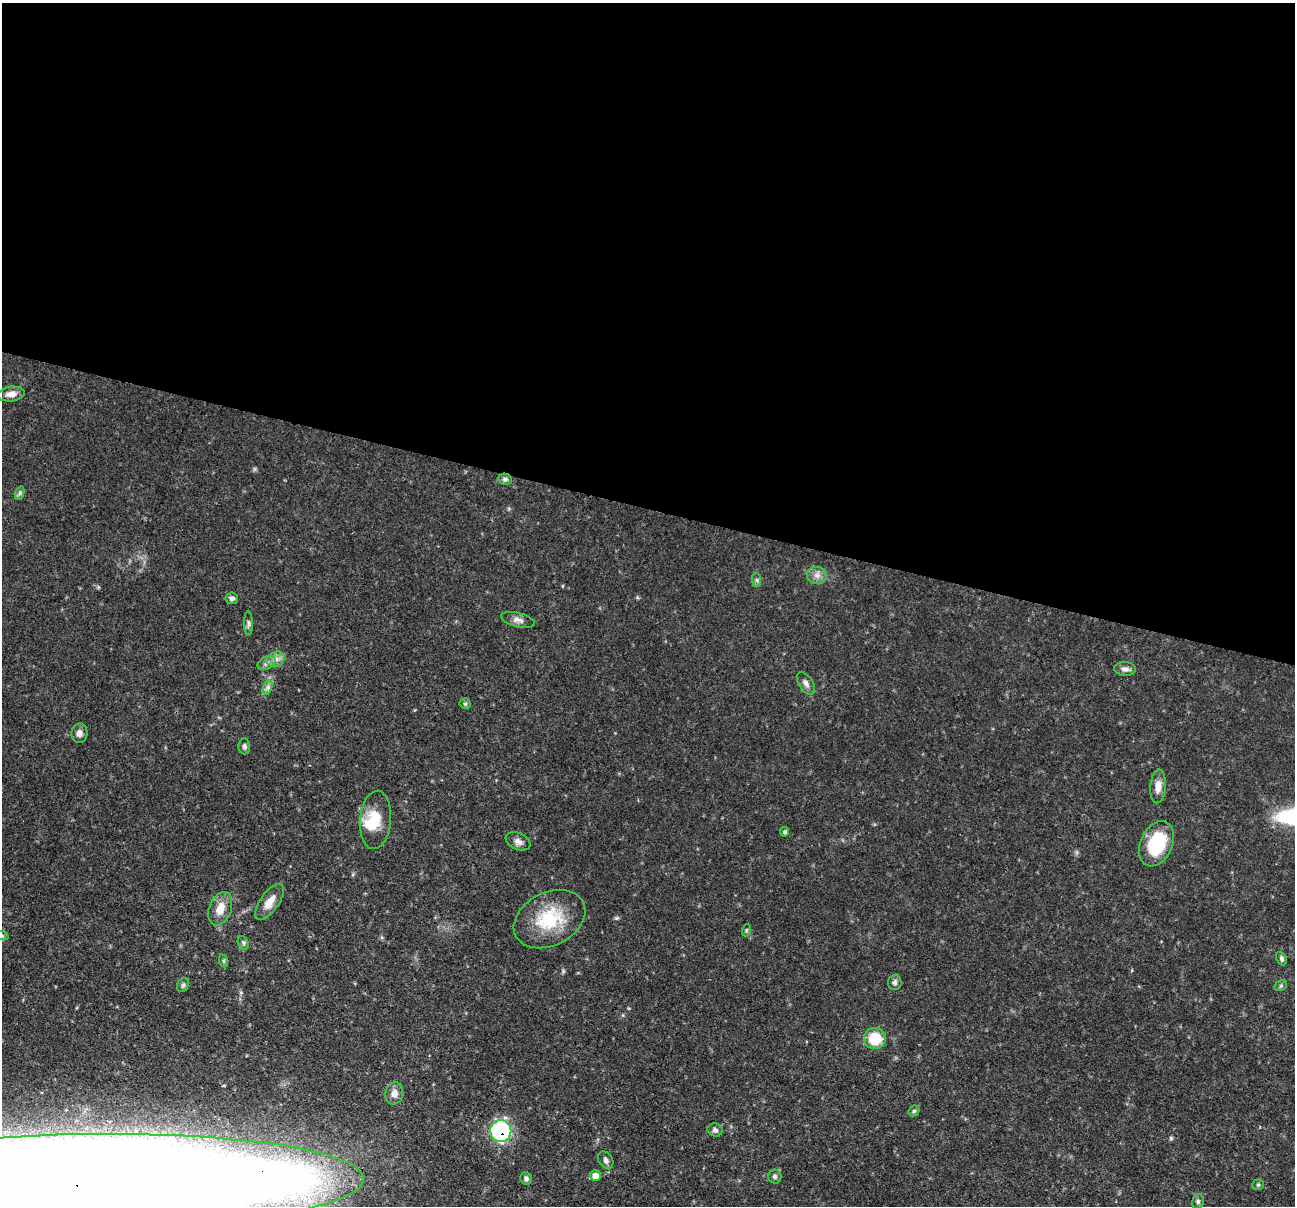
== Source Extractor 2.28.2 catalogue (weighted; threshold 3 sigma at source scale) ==
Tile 3 of 4 x 4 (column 3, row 1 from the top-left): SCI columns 2588-3880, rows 3862-5065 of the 5176 x 5193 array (HDU 1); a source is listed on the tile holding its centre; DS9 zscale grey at full resolution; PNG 1297 x 1208 px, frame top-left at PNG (2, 3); each listed source drawn as its Kron ellipse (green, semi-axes under 4 px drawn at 4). Shown black and unused: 42% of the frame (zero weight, under 3 of 4 exposures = <1% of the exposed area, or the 3 px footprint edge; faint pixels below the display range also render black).
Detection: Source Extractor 2.28.2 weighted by HDU 2 'WHT'; one run over the whole footprint, this tile lists its part. Background 0.0635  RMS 0.0044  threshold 0.0198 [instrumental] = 3 sigma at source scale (4.5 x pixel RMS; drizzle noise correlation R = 1.50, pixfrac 1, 0.05/0.05 arcsec/px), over >= 5 px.
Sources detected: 45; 1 inside a brighter object's white glare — neither listed nor drawn; the other 44 listed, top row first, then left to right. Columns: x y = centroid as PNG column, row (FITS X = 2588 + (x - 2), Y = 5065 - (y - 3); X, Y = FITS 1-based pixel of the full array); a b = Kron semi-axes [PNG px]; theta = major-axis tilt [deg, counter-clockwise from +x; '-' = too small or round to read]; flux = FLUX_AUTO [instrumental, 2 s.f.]
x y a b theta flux
11 394 13 7 6 3.5
505 479 7 5 -10 1.2
20 493 7 4 71 0.91
817 575 10 8 -4 2.5
757 580 7 4 -89 0.8
232 598 6 6 - 1.4
518 620 17 7 -14 2.4
248 623 12 4 -90 1.2
276 659 9 7 27 2.2
266 663 9 6 27 1.6
1125 669 10 7 -5 1.9
806 683 13 7 -58 2.1
268 687 7 4 72 1.3
465 704 5 5 - 0.7
79 733 10 8 85 2.2
244 746 8 6 -86 1.1
1158 786 17 8 85 3.9
375 820 29 15 85 11
784 832 5 4 - 0.7
518 841 13 8 -23 2.2
1157 844 24 16 65 22
270 902 21 9 55 5.4
220 909 17 11 68 6.5
550 919 38 26 27 23
747 930 6 4 71 0.55
2 936 7 4 -18 0.77
243 943 7 5 -61 0.9
1282 958 7 5 -65 1
224 961 7 4 -72 0.63
895 982 8 6 86 1.2
183 985 7 5 61 0.92
1281 986 7 5 30 0.79
875 1038 11 10 - 14
394 1093 11 8 75 3
914 1111 6 5 - 0.66
715 1130 8 6 -15 1.3
501 1131 11 10 - 64
606 1160 9 7 -57 1.4
595 1176 5 5 - 4.8
775 1177 7 6 - 1.2
526 1178 6 5 - 1.3
78 1184 286 50 1 4500
1258 1185 5 5 - 0.65
1198 1201 8 5 77 1
Overlapping masked pixels (flux is a lower limit): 2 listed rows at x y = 501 1131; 78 1184
Isophote crosses this tile's border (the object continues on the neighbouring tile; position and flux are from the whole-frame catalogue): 2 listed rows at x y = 2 936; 78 1184